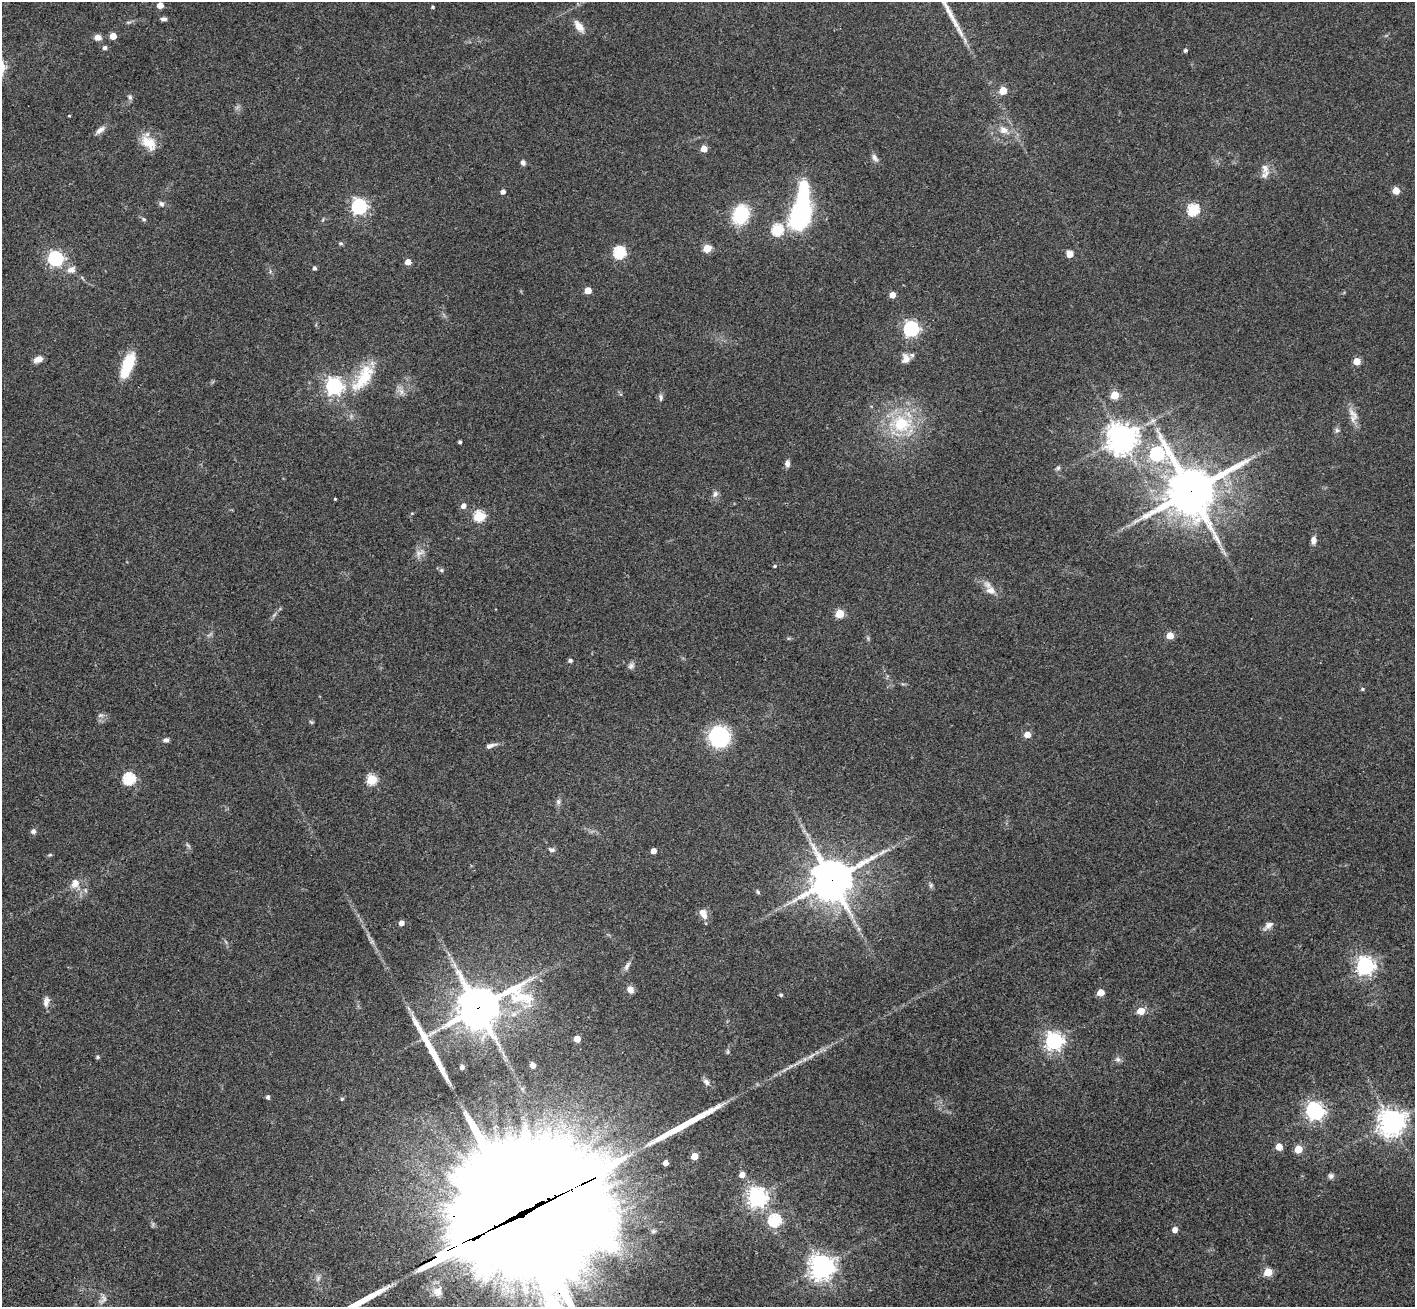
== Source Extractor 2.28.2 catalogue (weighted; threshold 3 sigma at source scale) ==
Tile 7 of 4 x 4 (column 3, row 2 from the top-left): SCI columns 2988-4400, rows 3051-4355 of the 5971 x 5965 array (HDU 1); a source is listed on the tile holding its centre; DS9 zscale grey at full resolution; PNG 1417 x 1309 px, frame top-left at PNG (2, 2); no overlay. Shown black and unused: <1% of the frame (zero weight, under 3 of 4 exposures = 9% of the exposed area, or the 3 px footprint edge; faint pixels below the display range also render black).
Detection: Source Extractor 2.28.2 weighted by HDU 2 'WHT'; one run over the whole footprint, this tile lists its part. Background 0.0324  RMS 0.0051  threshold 0.0228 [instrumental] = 3 sigma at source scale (4.5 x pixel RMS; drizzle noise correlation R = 1.50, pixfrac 1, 0.05/0.05 arcsec/px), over >= 5 px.
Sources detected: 136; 3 inside a brighter object's white glare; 5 long thin detections or spike segments (spike, bleed or trail) — not listed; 1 inside a brighter listed object's ellipse — not listed separately; the other 127 listed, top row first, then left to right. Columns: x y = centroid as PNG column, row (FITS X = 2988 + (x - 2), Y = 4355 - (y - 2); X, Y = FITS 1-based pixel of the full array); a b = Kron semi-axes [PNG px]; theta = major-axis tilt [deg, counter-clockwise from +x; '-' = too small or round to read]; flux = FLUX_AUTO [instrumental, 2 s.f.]
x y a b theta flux
160 5 5 4 - 5.2
433 7 4 3 - 0.62
164 19 8 5 -1 1.2
579 26 15 7 -54 4.3
113 36 5 5 - 8.3
98 37 8 6 -10 2.6
105 48 5 4 - 1.3
1186 50 4 4 - 1.1
1003 91 5 5 - 13
130 97 7 6 - 1.2
69 116 4 2 - 0.37
100 130 12 6 40 2.6
1003 130 11 9 -28 3.5
149 143 22 13 -41 8.4
704 149 5 4 - 7.1
875 158 12 6 -55 1.8
523 162 6 5 - 1.5
1265 168 15 9 -77 3.8
1396 191 5 5 - 9.8
503 192 4 4 - 2.2
161 204 8 6 -57 1.3
359 206 6 6 - 130
1193 209 6 5 - 48
800 213 21 13 77 100
741 215 18 14 66 23
144 219 6 5 - 0.78
777 230 6 5 - 43
341 243 6 4 -19 0.73
707 248 5 5 - 16
619 252 6 6 - 55
1069 254 8 7 - 3.1
55 258 6 6 - 120
408 262 4 4 - 5.1
315 268 4 4 - 1.1
71 270 11 8 19 3.1
588 290 5 5 - 6.8
892 295 4 4 - 5.2
911 329 6 6 - 130
906 358 13 9 -89 3.3
38 359 10 6 21 3.4
1357 361 5 5 - 10
128 365 23 11 70 18
363 378 47 18 56 20
334 386 6 6 - 180
1115 395 5 5 - 17
661 397 9 5 -85 1.1
1353 414 20 8 -54 4.1
1153 420 7 4 19 1.1
901 424 28 25 -3 26
1337 430 7 5 -45 1
1121 438 9 9 - 640
460 442 3 3 - 0.96
1157 453 8 7 - 97
787 464 8 6 -90 1.7
1058 468 6 5 - 0.87
1191 491 16 15 - 2200
715 494 9 7 55 1.6
335 499 3 3 - 0.44
463 506 5 5 - 2.4
412 513 5 3 - 0.45
479 516 5 5 - 39
1314 540 9 6 89 2.5
420 553 15 6 23 2.4
775 566 4 3 - 0.51
441 570 6 5 - 0.85
991 590 13 10 -15 3.9
840 613 5 5 - 19
1170 635 5 5 - 9.3
570 660 5 5 - 0.91
631 666 9 7 44 1.6
1362 689 5 4 - 0.6
100 715 9 4 8 1
311 722 7 4 -44 0.59
1027 734 4 4 - 6.9
719 737 13 12 - 63
166 740 6 5 - 1.3
490 746 14 5 20 2.1
129 779 6 6 - 54
372 779 5 5 - 32
558 802 8 6 -87 1.2
33 831 6 6 - 1.4
188 845 9 3 -45 0.74
552 850 9 5 -14 1.2
653 851 4 4 - 3.3
50 855 6 4 2 0.56
831 880 14 12 35 1500
75 883 12 9 66 4
931 885 6 5 - 0.89
85 890 6 4 -72 0.73
758 892 6 4 -60 0.76
703 913 15 9 -60 3.6
401 923 4 4 - 2.9
1268 925 14 7 39 2.4
627 966 14 6 61 1.9
1365 966 7 6 - 220
630 989 9 7 -66 2.9
1101 992 5 5 - 9.5
781 995 4 4 - 0.76
46 1002 14 7 81 2.5
478 1008 17 13 19 1500
1141 1011 5 5 - 11
425 1038 46 9 -60 12
577 1039 5 4 - 7.1
1054 1041 7 6 - 200
98 1057 5 4 - 0.81
1118 1059 8 6 -17 1.4
533 1065 6 6 - 1.8
462 1067 6 6 - 1.1
706 1082 9 7 -45 1.9
268 1097 4 4 - 1.3
342 1099 5 4 - 0.53
1315 1111 8 6 -38 180
1391 1122 8 8 - 550
1279 1146 5 5 - 7
1298 1149 5 5 - 12
694 1156 5 5 - 9.7
666 1163 4 4 - 3.2
742 1175 5 5 - 3.5
1331 1176 7 7 - 1.3
757 1197 7 7 - 260
519 1216 98 40 26 45000
774 1220 6 6 - 58
1175 1230 4 4 - 3.3
821 1267 8 8 - 480
1268 1272 5 5 - 17
437 1291 13 12 - 4.6
103 1299 13 8 49 2.3
Overlapping masked pixels (flux is a lower limit): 4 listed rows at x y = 1191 491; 831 880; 478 1008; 519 1216
Isophote crosses this tile's border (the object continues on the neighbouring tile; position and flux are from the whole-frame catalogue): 2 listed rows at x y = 160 5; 519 1216